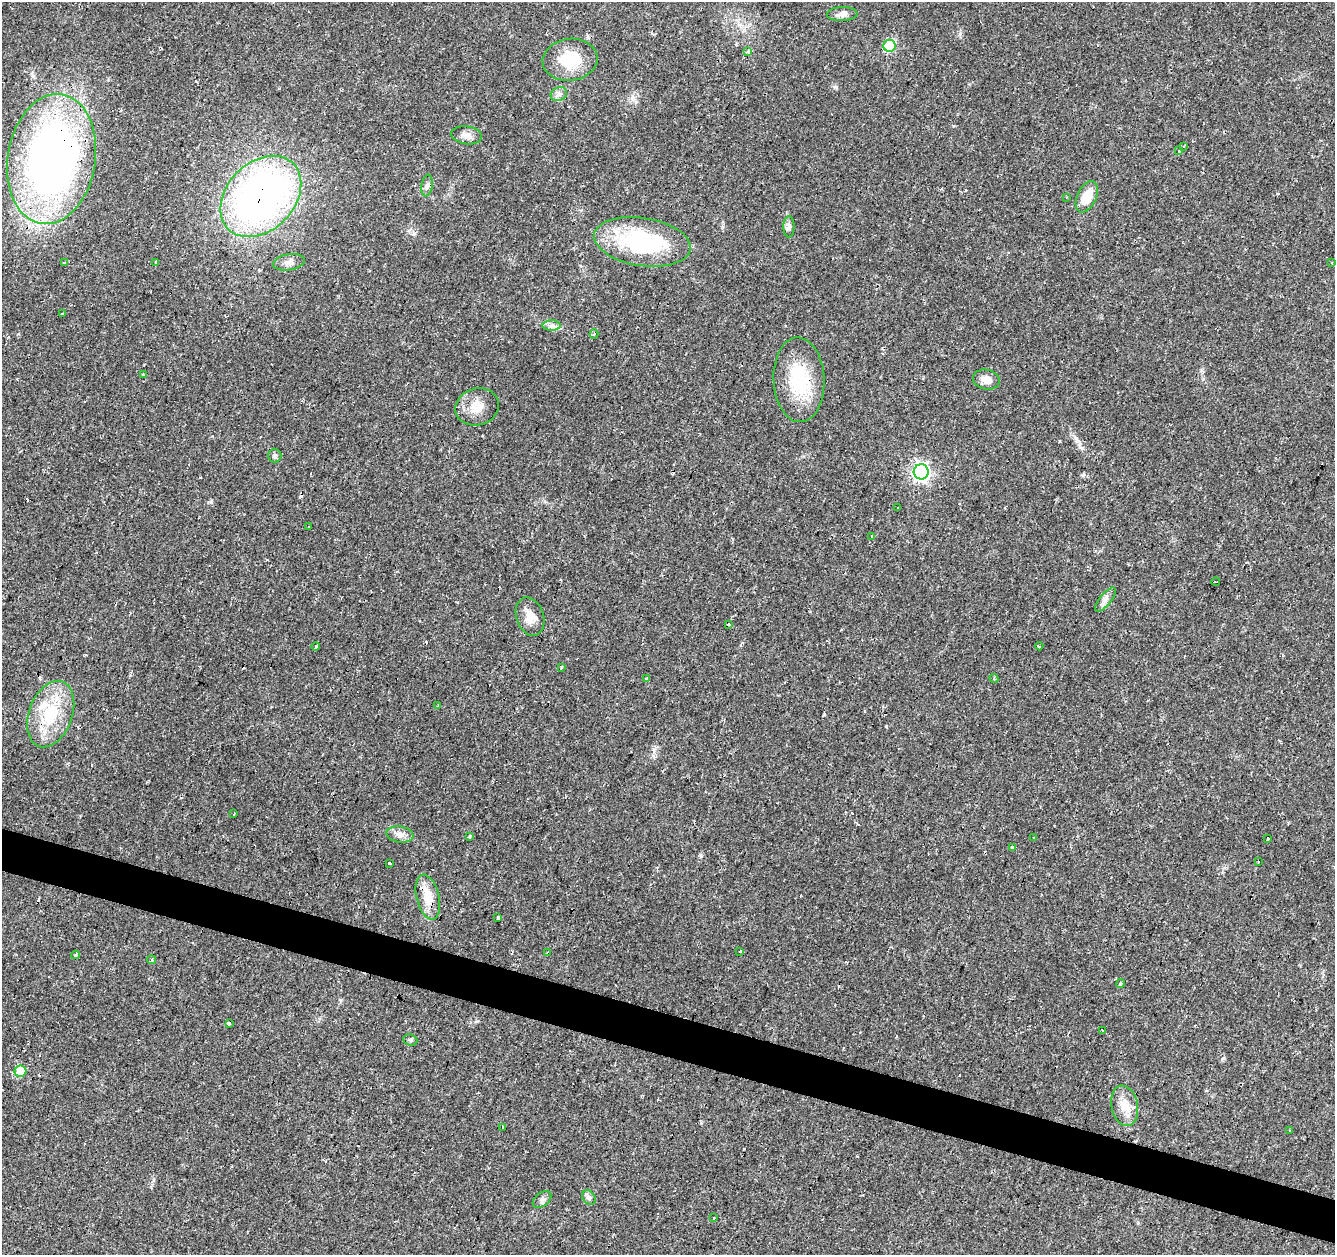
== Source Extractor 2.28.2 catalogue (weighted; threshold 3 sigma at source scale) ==
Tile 6 of 4 x 4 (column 2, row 2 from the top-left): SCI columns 1335-2667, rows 2718-3970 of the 5339 x 5500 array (HDU 1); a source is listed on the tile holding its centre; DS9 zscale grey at full resolution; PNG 1337 x 1257 px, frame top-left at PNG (2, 2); each listed source drawn as its Kron ellipse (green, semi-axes under 4 px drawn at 4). Shown black and unused: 3% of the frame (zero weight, under 2 of 3 exposures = <1% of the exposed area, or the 3 px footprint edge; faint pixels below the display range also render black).
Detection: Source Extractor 2.28.2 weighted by HDU 2 'WHT'; one run over the whole footprint, this tile lists its part. Background 0.0241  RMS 0.0034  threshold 0.0151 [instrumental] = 3 sigma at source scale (4.5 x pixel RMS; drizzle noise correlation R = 1.50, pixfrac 1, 0.0396/0.0396 arcsec/px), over >= 5 px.
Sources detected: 91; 22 cosmic-ray / hot-pixel residue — neither listed nor drawn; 2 inside a brighter listed object's ellipse — not listed separately; the other 67 listed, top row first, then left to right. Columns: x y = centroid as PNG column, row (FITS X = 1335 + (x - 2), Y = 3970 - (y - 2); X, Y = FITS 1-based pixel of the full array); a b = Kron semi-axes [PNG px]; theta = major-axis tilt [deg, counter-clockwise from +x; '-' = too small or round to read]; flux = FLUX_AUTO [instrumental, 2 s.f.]
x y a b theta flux
842 14 15 7 2 1.8
890 46 6 6 - 25
748 51 3 3 - 2.7
570 60 27 21 7 13
559 94 8 6 27 1.3
467 135 15 9 -8 2.1
1184 147 3 3 - 0.51
1179 151 3 2 - 0.76
52 159 65 44 81 210
427 185 11 5 81 1.1
261 196 46 33 46 150
1066 197 3 2 - 0.31
1087 197 16 9 65 7.2
789 227 11 5 90 1.3
642 242 49 24 -9 36
156 262 3 3 - 6.3
289 262 16 8 10 1.8
64 263 3 3 - 0.52
1332 263 4 3 - 0.42
62 314 3 3 - 0.55
552 326 9 5 0 1.2
594 334 4 4 - 0.36
143 375 3 2 - 0.6
986 379 13 10 -11 2.9
799 380 42 25 -87 20
477 407 22 18 16 5.4
275 456 7 7 - 0.78
921 472 7 7 - 100
898 508 3 2 - 0.69
308 527 3 2 - 0.39
872 537 3 3 - 1.3
1216 582 4 3 - 1.4
1105 600 14 5 51 1.6
530 617 20 13 -72 4.6
728 624 3 2 - 0.28
316 646 4 3 - 2
1039 646 4 3 - 1.3
561 667 3 3 - 1.5
646 678 3 3 - 0.7
994 678 5 4 - 0.38
438 705 3 2 - 0.23
51 714 34 21 70 17
234 813 3 2 - 0.33
400 834 14 8 -10 2.1
469 836 4 3 - 2.3
1034 838 3 2 - 0.39
1268 838 3 2 - 0.56
1012 847 3 3 - 0.81
1258 862 3 3 - 0.79
389 863 3 3 - 0.52
428 897 23 11 -76 7.1
498 918 3 3 - 8
740 951 4 3 - 2.1
547 952 3 2 - 0.37
75 955 4 3 - 0.66
151 960 4 4 - 0.62
1120 983 4 3 - 0.69
229 1023 3 3 - 1.8
1102 1030 3 3 - 0.52
410 1040 7 5 -21 0.68
20 1071 6 5 - 11
1125 1106 20 13 -79 5
503 1127 4 3 - 7.8
1290 1130 3 2 - 0.41
589 1197 8 6 -54 0.88
542 1200 11 6 40 1.3
714 1218 2 2 - 0.36
Overlapping masked pixels (flux is a lower limit): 4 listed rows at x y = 52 159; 261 196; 51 714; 428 897
Unlisted compact peaks at least as high as the median listed source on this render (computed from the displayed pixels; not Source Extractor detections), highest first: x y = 1223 1058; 824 714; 414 233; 835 87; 1083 475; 886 726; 211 501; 33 76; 960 34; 477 1021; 18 334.